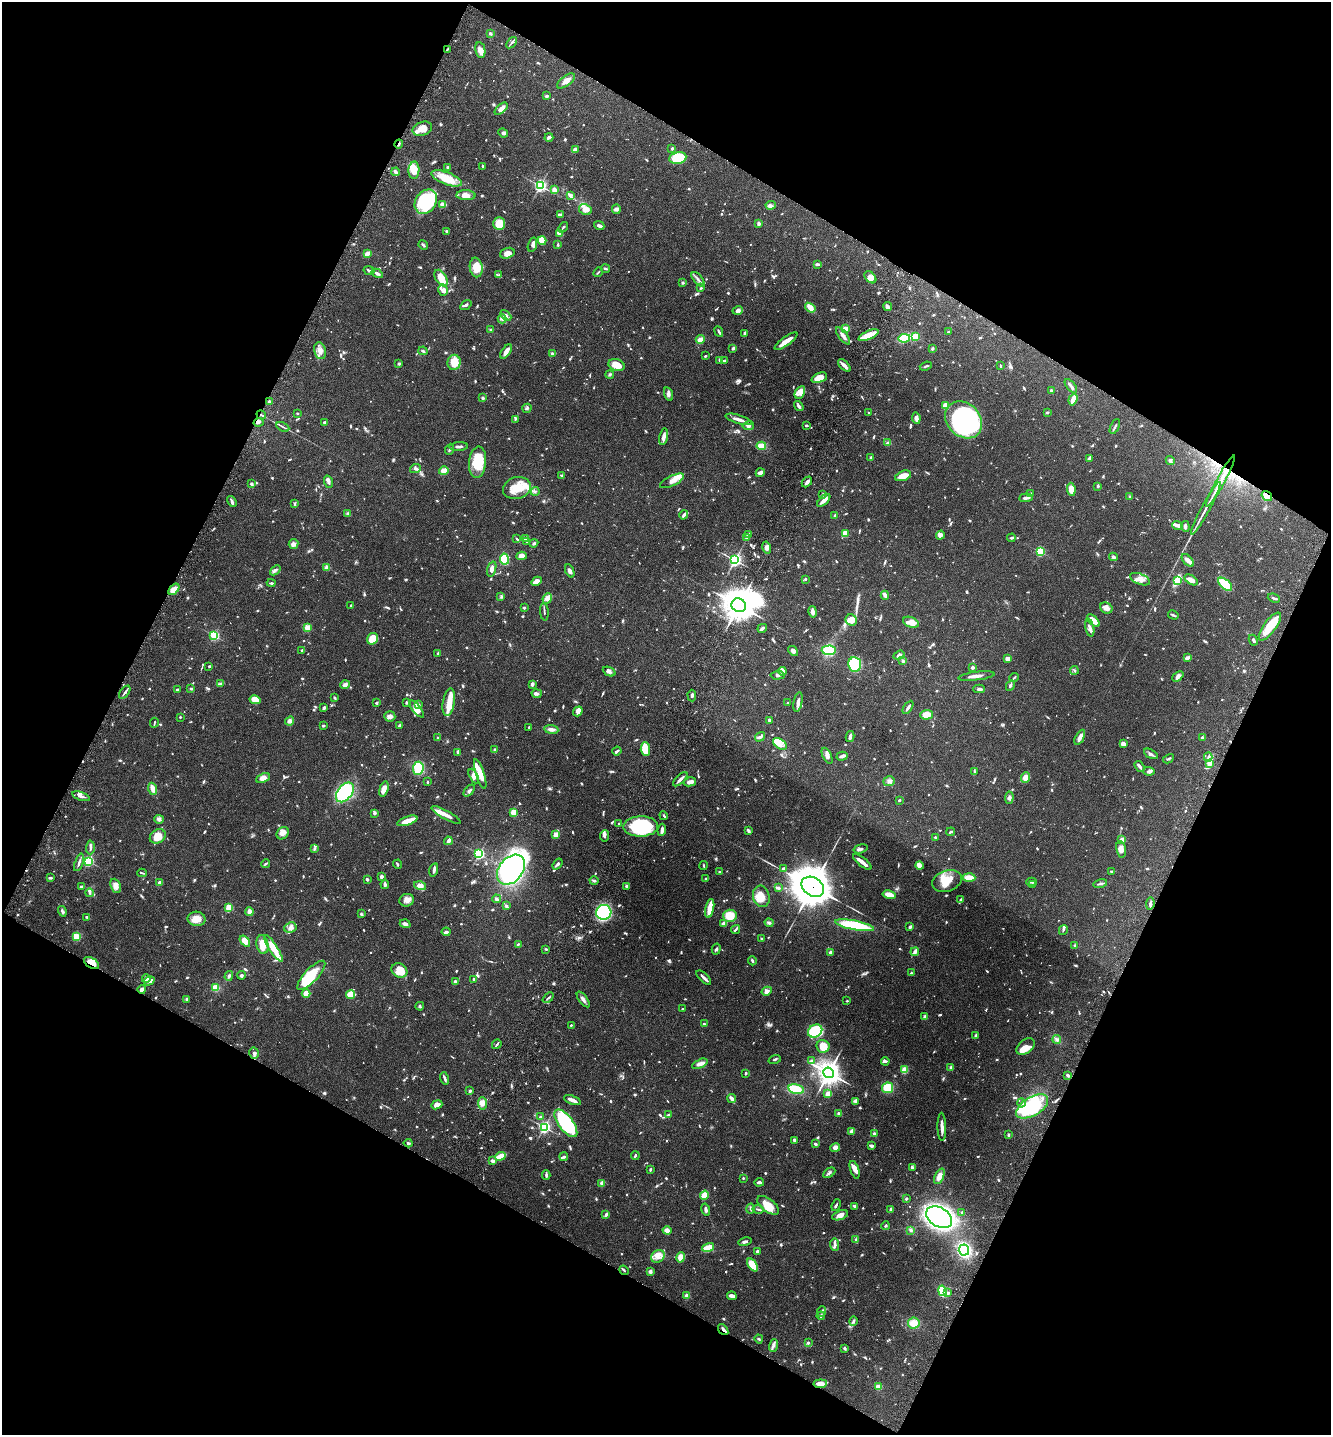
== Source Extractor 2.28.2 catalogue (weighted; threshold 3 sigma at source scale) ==
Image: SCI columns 201-5513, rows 36-5764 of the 5849 x 5796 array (HDU 1 of 3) = the unmasked area's bounding box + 8 px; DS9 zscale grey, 4 x 4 block average (1 PNG px = mean of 4 x 4 image px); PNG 1333 x 1437 px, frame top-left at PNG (2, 2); each listed source drawn as its Kron ellipse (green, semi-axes under 4 px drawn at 4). Shown black and unused: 46% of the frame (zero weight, under 3 of 6 exposures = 3% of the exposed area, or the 3 px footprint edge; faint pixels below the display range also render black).
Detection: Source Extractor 2.28.2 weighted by HDU 2 'WHT'. Background 0.0659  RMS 0.0031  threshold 0.0126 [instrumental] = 3 sigma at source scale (4.09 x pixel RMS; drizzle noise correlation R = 1.36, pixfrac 0.8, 0.05/0.05 arcsec/px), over >= 5 px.
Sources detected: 1581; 25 too faint to see at this stretch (4 x 4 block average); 8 inside a brighter object's white glare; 5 cosmic-ray / hot-pixel residue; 1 long thin detection or spike segment (spike, bleed or trail) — neither listed nor drawn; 48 coinciding with a brighter row at this scale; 102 inside a brighter listed object's ellipse — not listed separately; of the other 1392, all 500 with FLUX_AUTO >= 2.14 (the completeness limit of this list) listed and drawn (892 fainter detections not listed), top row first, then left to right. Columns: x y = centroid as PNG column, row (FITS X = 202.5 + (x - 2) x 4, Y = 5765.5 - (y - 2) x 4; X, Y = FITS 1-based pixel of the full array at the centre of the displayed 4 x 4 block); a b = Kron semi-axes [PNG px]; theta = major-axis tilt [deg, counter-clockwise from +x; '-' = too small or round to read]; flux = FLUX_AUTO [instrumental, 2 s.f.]
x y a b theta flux
490 34 4 3 - 2.7
511 43 6 2 52 2.8
447 49 3 2 - 2.2
480 50 8 5 -78 11
566 81 10 5 37 12
546 96 3 2 - 4.8
501 109 8 3 42 11
422 129 10 6 18 21
503 133 5 3 - 3.6
549 137 4 2 - 4.9
399 144 4 2 - 4
672 148 3 3 - 3
575 149 4 2 - 7.4
678 158 9 6 11 88
448 167 3 2 - 2.8
483 167 4 2 - 4.1
414 170 9 5 88 25
396 172 4 3 - 4.4
447 178 16 6 -21 39
540 186 2 2 - 370
554 190 3 2 - 11
466 195 9 5 -2 16
570 195 4 3 - 7.4
426 202 13 10 54 120
443 204 3 3 - 18
771 205 5 3 - 4.1
616 209 5 4 - 5
585 210 6 5 - 15
560 215 4 2 - 7
759 223 3 2 - 6.7
499 224 6 6 - 34
599 226 5 2 - 6.2
563 227 6 2 50 2.5
447 231 3 2 - 3.9
559 233 4 2 - 9.1
542 241 4 4 - 27
423 245 5 2 - 3.3
532 245 7 2 72 7.4
558 245 4 2 - 2.3
507 253 7 5 18 11
367 254 4 2 - 13
817 264 4 2 - 4.7
476 267 10 6 -81 29
605 268 5 2 - 2.7
369 271 5 2 - 3.9
598 272 5 2 - 2.4
377 273 6 2 -30 5.5
499 275 4 2 - 2.2
870 277 7 5 -47 11
441 278 9 5 -59 25
698 279 9 2 -50 5.3
683 283 2 2 - 12
701 288 2 2 - 3
443 290 6 4 -77 8.7
466 305 6 3 34 4.4
887 306 5 2 - 7.2
810 308 6 3 -36 16
738 310 5 4 - 5.6
506 315 6 4 -45 6
502 319 4 4 - 4.6
846 328 4 2 - 14
491 330 2 2 - 4.4
719 331 5 2 - 3.5
948 332 2 2 - 2.7
745 333 2 2 - 15
869 335 10 3 24 29
843 336 10 3 -52 7.9
915 336 2 2 - 86
904 338 6 3 10 76
700 339 4 3 - 8.6
786 341 14 3 36 17
733 348 4 2 - 3.4
932 348 2 2 - 4.8
320 351 8 6 -78 12
423 351 4 2 - 3.1
506 352 8 3 57 14
552 353 3 3 - 3.2
705 356 3 2 - 2.3
720 360 4 2 - 3.3
724 361 4 2 - 4.5
454 362 7 6 - 30
399 364 2 2 - 3.8
617 365 8 5 -18 23
844 365 8 2 -44 12
926 366 6 2 20 2.8
1000 366 3 2 - 2.4
610 374 4 3 - 2.6
819 378 8 4 21 22
1071 386 8 2 -51 7.7
1051 391 3 3 - 2.8
800 392 7 4 62 11
668 394 7 3 -73 5
483 398 2 2 - 12
1073 399 6 2 71 21
269 402 3 3 - 3.1
799 406 6 3 -54 4.3
946 406 3 3 - 32
527 408 5 3 - 3.4
869 412 2 2 - 2.2
1047 412 3 2 - 2.7
297 413 2 2 - 2.2
261 415 5 2 - 3.6
916 418 6 3 -81 9
515 419 3 2 - 2.3
739 419 14 2 -17 12
964 420 20 16 -45 390
259 422 5 3 - 4.4
325 423 3 3 - 4.9
806 425 3 2 - 3.8
748 426 6 3 9 4.7
1115 426 8 2 64 3.4
283 427 7 2 -28 2.9
664 437 8 4 78 6.6
888 443 2 2 - 6.6
459 446 9 2 3 5.8
761 446 5 3 - 28
449 449 6 2 68 3.1
871 458 2 2 - 14
1089 458 4 3 - 5.3
1170 461 5 3 - 4.1
478 462 16 8 84 55
415 469 5 3 - 4.4
444 471 5 3 - 15
760 473 5 3 - 9.1
561 475 3 2 - 3
903 476 8 5 20 20
672 481 13 5 26 13
1221 481 29 2 61 36
328 482 6 2 -71 4.9
807 482 6 3 48 5.5
251 484 4 3 - 3.2
1098 486 2 2 - 4.1
517 488 14 11 16 37
1071 489 7 4 -83 20
535 491 4 2 - 2.4
823 494 3 2 - 2.2
1031 494 3 2 - 4.1
1130 496 4 2 - 2.8
1267 496 6 4 -35 18
1026 498 6 2 5 9.1
824 500 8 2 42 12
232 501 6 2 -56 4.3
294 504 4 2 - 2.4
1206 508 30 2 62 16
348 513 3 3 - 2.2
684 515 5 2 - 5.5
835 515 3 3 - 2.9
1177 526 5 3 - 8.1
1185 526 5 3 - 5.3
845 533 4 3 - 17
748 534 3 2 - 5
940 535 4 3 - 7.2
525 538 3 2 - 5.7
747 538 3 2 - 5.8
1011 538 4 2 - 3.3
517 539 3 2 - 2.5
527 541 2 2 - 2.8
534 543 4 2 - 2.3
293 544 5 4 - 6.7
767 547 6 4 -75 7.1
1040 552 3 2 - 150
522 556 5 4 - 12
1113 557 4 4 - 4.1
504 559 5 4 - 74
735 560 3 3 - 400
1188 560 8 3 -47 9.2
327 567 2 2 - 39
492 569 8 4 72 8.5
275 570 6 3 43 4
570 571 7 3 -66 5.6
805 579 3 2 - 2.2
1140 579 10 5 -22 13
1191 580 7 4 -32 12
536 581 5 3 - 9.8
1177 581 4 3 - 54
271 583 4 2 - 2.8
1225 584 8 4 -41 52
174 589 7 4 49 14
885 595 4 2 - 9.4
501 597 3 2 - 2.4
1274 598 6 2 -22 3.4
547 599 5 4 - 10
351 605 2 2 - 2.4
739 605 7 6 - 2400
524 608 3 2 - 2.6
1106 608 6 5 - 8.9
544 612 9 2 -85 3
813 612 6 3 -79 8.9
1173 615 5 2 - 2.9
851 620 6 5 - 23
1093 621 8 3 -43 25
911 622 8 5 -20 23
1270 626 17 6 53 44
307 628 2 2 - 49
762 628 5 3 - 4.5
1090 628 9 3 -78 8.3
214 635 2 2 - 220
373 639 6 5 - 40
1253 640 5 3 - 3.1
302 650 2 2 - 3.5
829 650 7 4 2 58
793 651 6 4 -41 6
438 653 3 2 - 3.7
899 655 6 2 21 5.8
1187 658 4 2 - 7.3
1008 659 3 3 - 18
903 661 3 3 - 2.8
855 664 7 6 - 110
209 666 2 2 - 3
973 667 2 2 - 21
1074 670 4 2 - 2.6
609 671 7 3 -25 4.8
782 671 4 2 - 15
778 675 7 2 3 4.5
976 676 18 2 7 10
1178 676 6 4 43 7.3
1014 677 5 2 - 2.3
221 683 3 2 - 2.3
532 684 3 3 - 6.4
345 685 5 4 - 5.3
1010 685 5 2 - 3.6
177 689 3 2 - 2.9
191 689 3 2 - 3.2
979 689 6 3 2 4.2
125 692 7 2 54 4
537 694 5 4 - 4.4
692 696 6 3 -87 3.5
335 698 3 2 - 3.5
255 700 5 4 - 20
449 702 14 6 81 21
798 702 10 3 78 7.5
376 703 2 2 - 3
406 703 3 2 - 2.4
788 703 2 2 - 2.1
418 704 4 3 - 4.6
908 707 7 2 57 6.8
324 708 3 2 - 6.2
417 709 10 3 -50 19
578 711 5 3 - 13
926 715 6 5 - 23
390 716 5 5 - 7.3
180 717 2 2 - 2.9
769 720 3 2 - 4.1
290 721 5 4 - 6
154 723 5 2 - 2.2
400 725 4 2 - 5.2
323 726 2 2 - 3.5
529 727 2 2 - 4.7
551 729 7 3 -7 7.7
760 737 5 2 - 8.4
850 737 5 2 - 8.6
1080 737 8 3 63 11
438 738 3 2 - 2.7
1202 738 4 3 - 3
780 744 8 5 -37 10
1123 744 4 3 - 9.9
645 749 7 4 -86 28
495 750 3 3 - 3.7
617 751 5 2 - 3.7
458 752 3 2 - 2.9
1151 754 7 2 -30 4.9
827 756 8 3 -64 6.9
842 756 6 2 15 8.2
1208 757 5 2 - 3
1168 759 6 2 29 2.6
1209 763 2 2 - 54
1139 766 6 2 -55 6.5
418 768 7 5 84 61
1149 771 5 3 - 3.7
974 772 4 2 - 2.7
480 774 15 4 -72 26
474 776 8 4 -63 6.5
263 778 7 4 27 11
1025 778 5 4 - 12
680 779 9 2 43 8.1
889 781 6 5 - 5.8
427 782 2 2 - 2.5
690 782 6 3 12 9.6
153 789 6 3 -69 11
384 789 8 4 75 13
469 791 7 3 48 5.2
345 792 11 7 52 160
81 796 9 2 -18 6.8
1009 798 6 3 84 4.7
899 800 3 2 - 2.4
374 813 3 2 - 3.6
514 813 3 3 - 27
446 815 16 3 -28 13
664 816 4 2 - 2.9
159 819 5 4 - 5.2
407 821 11 3 18 26
619 824 3 2 - 2.6
641 826 17 10 1 140
662 830 6 2 83 6.8
748 831 4 2 - 4.4
951 832 4 2 - 3.3
283 833 7 5 46 9.6
556 835 2 2 - 53
158 836 8 6 34 27
605 836 5 3 - 3.9
936 837 2 2 - 3.9
1122 840 2 2 - 35
448 841 4 2 - 9.5
90 847 7 2 87 4.1
314 849 4 2 - 2.5
861 849 7 2 16 3.9
1121 849 8 5 -80 11
479 854 2 2 - 280
88 861 2 2 - 270
79 862 9 2 71 5.5
862 862 11 2 -38 18
265 864 4 2 - 2.5
397 864 4 2 - 2.6
557 864 6 3 53 4.1
919 865 4 3 - 16
703 866 4 2 - 2.2
783 869 2 2 - 4.2
434 870 7 2 75 6.1
511 870 17 12 51 340
1112 871 3 2 - 4.2
719 872 2 2 - 2.2
142 873 4 2 - 2.8
381 876 3 3 - 4
969 877 6 3 -4 23
50 878 3 2 - 3.6
706 879 2 2 - 3.4
368 880 4 2 - 3
594 881 4 2 - 2.9
947 881 15 10 18 31
1032 882 5 2 - 2.5
159 883 2 2 - 20
1032 884 2 2 - 4.7
1100 884 7 2 15 3
385 885 4 2 - 6.2
116 886 7 5 -67 11
420 886 6 4 -15 11
82 887 3 2 - 5.1
627 887 4 3 - 3
813 887 12 9 -35 6900
778 888 3 2 - 7.7
89 893 4 2 - 2.7
889 895 7 4 -12 18
761 896 11 8 -76 23
496 899 4 2 - 4.6
407 900 7 6 - 11
961 900 3 2 - 4.7
1150 904 6 3 81 4.4
506 906 3 3 - 3.9
229 908 2 2 - 100
710 908 9 3 78 36
62 911 5 2 - 5
249 912 4 3 - 8.3
604 912 7 7 - 300
361 914 4 3 - 2.4
730 916 7 6 - 34
87 917 4 2 - 3.2
196 919 9 7 -2 19
769 923 4 4 - 4.2
405 924 5 3 - 7
723 924 4 3 - 8.1
854 925 20 4 -11 110
910 927 3 2 - 4.3
290 928 6 5 - 8.2
736 930 5 2 - 2.5
1063 930 5 2 - 2.6
446 932 4 2 - 4.8
77 937 3 3 - 24
762 939 4 2 - 2.5
245 941 6 3 -52 21
518 944 3 2 - 2.2
262 945 9 6 -79 23
1075 946 3 3 - 2.8
273 948 15 4 -57 35
546 949 3 2 - 2.4
716 949 5 3 - 3.3
915 952 4 2 - 7.7
830 953 3 2 - 5.5
752 961 4 2 - 4.1
92 963 8 5 -33 19
399 970 8 7 - 26
911 973 3 3 - 2.3
241 975 4 3 - 2.7
311 975 19 6 47 81
229 976 5 3 - 3.9
704 978 9 2 -43 8.6
146 979 4 3 - 11
474 979 2 2 - 4.3
149 981 5 3 - 4.7
455 982 4 3 - 5.3
215 988 3 2 - 43
142 989 4 3 - 5.9
767 991 5 3 - 8
306 993 4 3 - 26
350 995 4 4 - 46
548 998 6 2 41 2.9
186 999 4 2 - 3
583 999 9 3 -54 6.3
847 1001 2 2 - 4.3
420 1006 4 3 - 2.9
683 1009 2 2 - 2.4
925 1017 3 3 - 7.9
704 1024 2 2 - 3.1
571 1025 2 2 - 2.2
815 1031 7 6 - 95
975 1036 4 2 - 5
1057 1039 4 4 - 4.5
497 1044 5 2 - 2.8
823 1046 6 6 - 23
1026 1047 10 6 39 17
254 1053 5 5 - 6.2
775 1060 6 2 17 2.8
812 1060 3 2 - 4.2
885 1061 4 2 - 5
700 1064 8 4 24 8.7
951 1067 4 3 - 2.8
905 1070 3 3 - 22
746 1073 2 2 - 4.8
828 1073 5 5 - 1600
1068 1075 4 2 - 5.1
445 1078 6 2 -75 4.6
888 1088 5 5 - 39
796 1089 8 4 -10 37
470 1091 3 2 - 3.4
828 1094 4 3 - 12
732 1098 4 2 - 8.5
572 1100 9 3 -21 11
856 1101 3 2 - 3.5
483 1103 6 4 -86 8
1021 1103 4 3 - 3.8
437 1105 5 4 - 8.9
1032 1106 18 9 31 150
839 1113 3 2 - 3.9
668 1115 4 2 - 2.8
540 1117 2 2 - 3.8
566 1123 16 7 -53 160
544 1127 2 2 - 370
942 1127 14 2 -88 12
852 1131 4 3 - 8.3
874 1134 3 3 - 3.2
1008 1135 3 2 - 2.5
794 1140 3 2 - 5
408 1143 4 2 - 3.3
815 1144 2 2 - 6
871 1146 4 2 - 5.4
835 1148 5 3 - 11
500 1156 6 2 23 35
635 1156 4 2 - 3.4
564 1157 4 2 - 3.4
492 1161 4 3 - 5.3
912 1168 4 2 - 5.2
650 1169 3 2 - 3.1
855 1170 9 3 -71 18
829 1173 7 3 31 4.1
546 1175 4 2 - 4
939 1176 8 4 65 14
743 1178 2 2 - 2.2
759 1182 5 2 - 4.9
601 1183 3 2 - 4.2
704 1195 5 4 - 27
906 1199 3 2 - 2.7
768 1205 13 6 -38 26
836 1205 6 2 70 2.6
855 1206 4 3 - 3.6
706 1209 6 2 -76 5.5
751 1209 5 2 - 2.1
758 1209 5 2 - 3.1
891 1209 2 2 - 7
962 1212 3 2 - 2.3
606 1214 4 2 - 4.6
840 1215 8 4 20 11
939 1217 14 9 -31 630
885 1226 4 2 - 2.4
667 1230 4 3 - 12
911 1230 4 3 - 3.3
855 1240 3 2 - 2.2
745 1242 7 2 13 4.9
835 1245 6 3 -83 6.4
708 1247 6 2 14 55
964 1250 5 5 - 180
758 1251 4 3 - 4.4
658 1256 7 6 - 13
681 1257 5 4 - 18
753 1265 7 4 -54 43
624 1270 5 2 - 2.5
650 1271 3 3 - 5.8
942 1291 5 3 - 94
948 1293 2 2 - 9.4
687 1296 2 2 - 44
732 1296 5 2 - 14
821 1312 5 4 - 3.6
821 1316 4 2 - 4.5
854 1321 5 3 - 3.6
914 1323 6 5 - 20
723 1330 6 3 -52 6.8
759 1339 4 3 - 2.2
808 1343 2 2 - 6
773 1345 6 4 70 5.5
844 1348 3 3 - 3.8
820 1384 6 4 7 18
878 1387 4 3 - 11
Overlapping masked pixels (flux is a lower limit): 9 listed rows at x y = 399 144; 261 415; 1221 481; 1267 496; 174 589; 813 887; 92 963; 723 1330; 820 1384